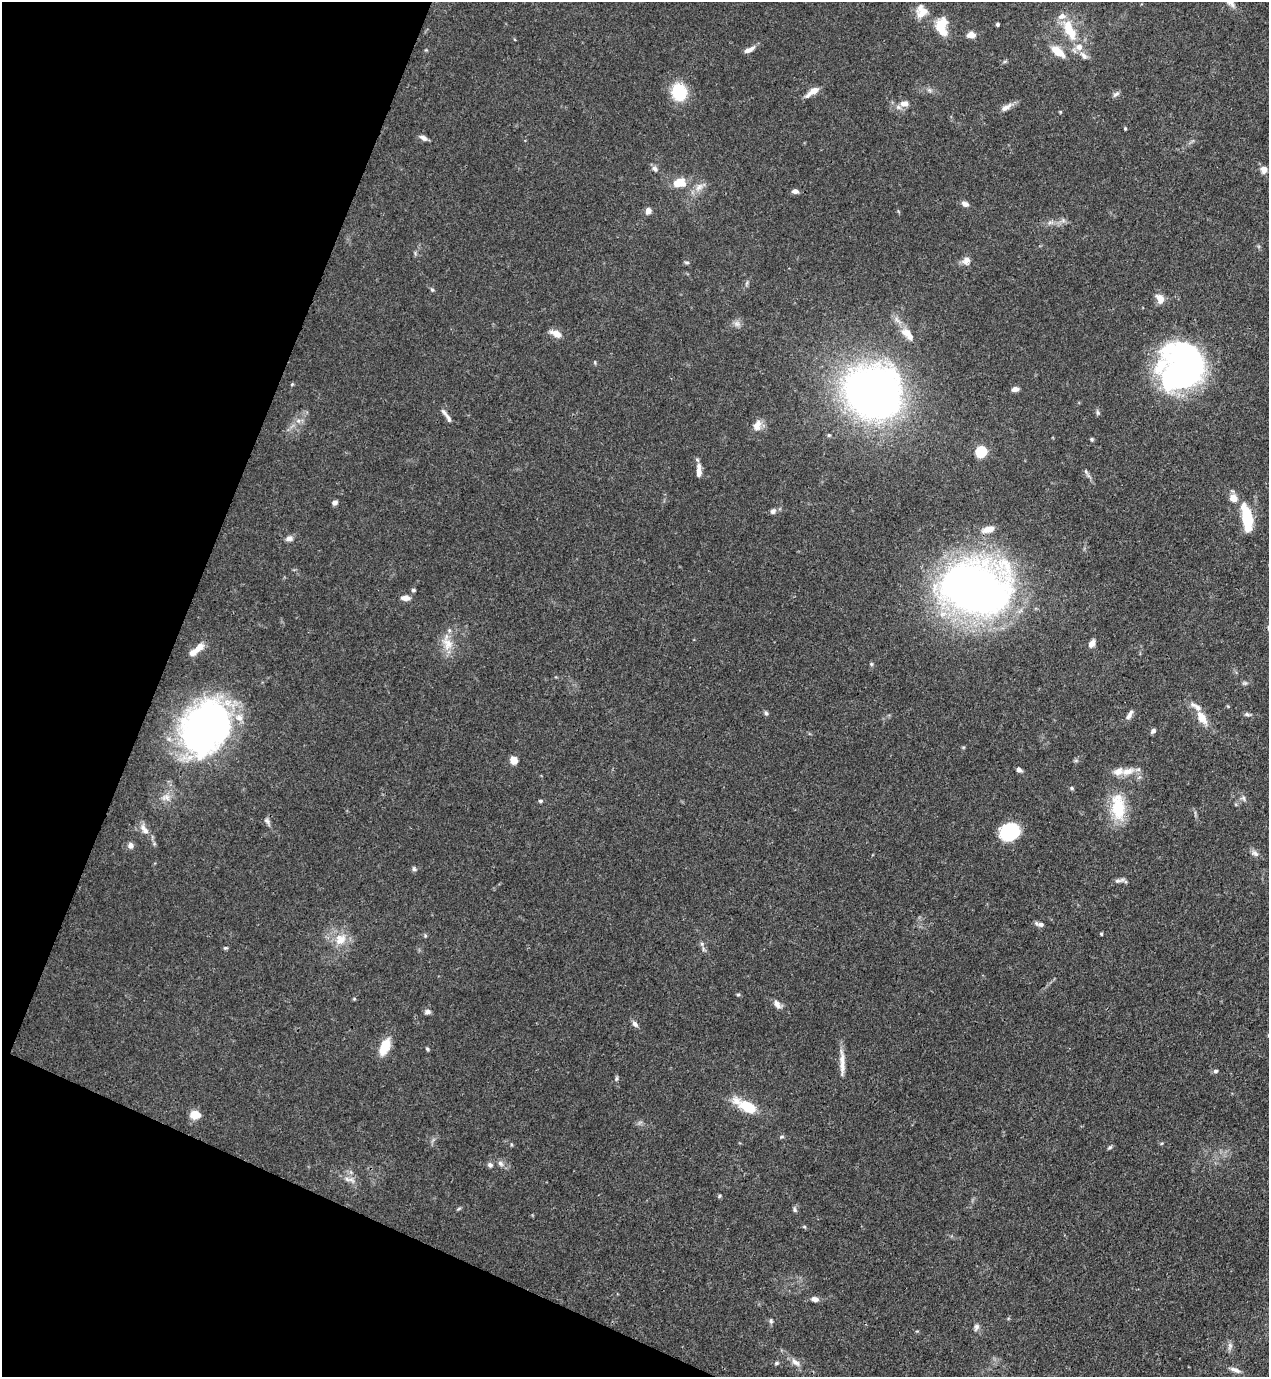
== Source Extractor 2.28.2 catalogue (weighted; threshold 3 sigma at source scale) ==
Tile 9 of 4 x 4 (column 1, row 3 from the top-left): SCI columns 223-1489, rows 1419-2793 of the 5649 x 5585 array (HDU 1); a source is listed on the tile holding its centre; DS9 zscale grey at full resolution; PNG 1271 x 1379 px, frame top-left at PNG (2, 2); no overlay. Shown black and unused: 20% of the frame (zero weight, under 3 of 4 exposures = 7% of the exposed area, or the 3 px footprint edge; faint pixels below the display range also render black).
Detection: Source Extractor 2.28.2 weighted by HDU 2 'WHT'; one run over the whole footprint, this tile lists its part. Background 0.077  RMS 0.0036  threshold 0.0161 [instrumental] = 3 sigma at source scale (4.5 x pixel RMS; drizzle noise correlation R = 1.50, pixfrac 1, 0.05/0.05 arcsec/px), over >= 5 px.
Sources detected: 127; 2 inside a brighter object's white glare — not listed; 11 inside a brighter listed object's ellipse — not listed separately; the other 114 listed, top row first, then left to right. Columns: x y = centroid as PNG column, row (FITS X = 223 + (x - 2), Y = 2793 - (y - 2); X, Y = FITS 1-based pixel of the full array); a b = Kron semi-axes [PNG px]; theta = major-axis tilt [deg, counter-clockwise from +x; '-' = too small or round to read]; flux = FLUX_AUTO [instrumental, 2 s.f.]
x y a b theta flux
921 11 17 15 85 5
997 24 4 4 - 0.71
940 25 20 11 51 7.1
1069 30 34 13 -64 12
971 35 11 7 4 2.8
749 50 14 5 26 2.1
1058 51 23 10 -36 5.7
929 90 7 5 -45 0.79
813 91 12 7 30 3.3
679 92 19 16 -77 14
1116 94 10 5 35 1.1
904 104 10 8 5 2.8
1006 107 17 7 32 2.4
1060 112 4 4 - 0.34
1125 128 4 4 - 0.38
423 138 9 5 -30 1.4
655 169 10 6 -45 1.2
1264 170 9 8 - 2
679 182 13 9 13 6.5
699 187 13 9 47 2.8
795 191 7 5 -5 1.5
965 204 10 6 -23 1.6
648 211 7 6 - 1.9
1063 220 7 6 - 1.1
966 260 11 10 - 2.4
687 263 6 5 - 0.64
432 290 5 5 - 0.55
1160 299 13 9 -63 3.3
737 324 10 8 -25 1.6
907 332 12 9 -17 3.9
556 334 14 7 -23 3.3
595 362 5 3 - 0.39
1182 368 44 39 52 120
292 384 5 4 - 0.41
1015 389 7 5 6 1.7
872 392 49 45 -25 220
1098 413 8 5 -83 0.73
449 418 11 5 -63 1.2
298 421 7 6 - 1.3
757 425 16 9 72 3
1092 439 5 4 - 0.51
981 451 5 5 - 36
699 471 12 6 88 3.1
1086 472 11 4 -64 0.97
1233 498 11 10 - 2.9
335 502 6 5 - 1.5
773 511 7 6 - 1.1
1247 514 22 11 -74 12
988 529 15 7 15 3.5
289 538 9 7 19 1.5
975 589 54 40 -11 310
413 590 6 5 - 0.55
405 598 11 6 -1 2.3
448 644 19 14 -77 5.8
1092 644 10 6 56 2
199 648 21 8 50 4
871 664 5 4 - 0.53
1245 683 7 5 -1 0.68
766 713 6 5 - 0.71
1247 714 9 5 -7 0.86
1129 715 15 5 60 1.7
1202 717 20 10 -58 5.3
239 718 12 9 -47 3.4
205 727 40 28 58 240
1153 731 7 5 50 0.89
514 760 7 6 - 3.6
1076 760 7 4 19 0.56
1019 770 6 5 - 1.3
1128 771 20 10 17 4.6
1072 788 6 4 -23 0.53
166 797 12 10 -2 2.7
1243 798 9 5 -69 0.95
540 801 6 4 13 0.58
1118 807 38 18 -86 15
267 821 12 6 -55 1.1
144 829 18 8 -56 3
1009 832 17 13 26 26
130 845 7 6 - 1.8
1255 853 12 7 -25 1.6
414 869 6 6 - 0.75
1117 881 11 6 3 1.1
1041 924 9 6 -4 1.3
1101 934 4 3 - 0.45
425 936 5 4 - 0.46
340 939 17 15 46 6.6
702 944 6 5 - 0.77
225 948 6 4 -5 0.5
738 994 5 3 - 0.46
777 1004 13 7 -52 1.9
427 1012 8 6 8 1.1
635 1024 9 6 -43 1.3
385 1047 14 8 65 10
427 1049 5 4 - 0.51
842 1063 35 6 -89 4.2
1216 1071 6 5 - 0.82
616 1078 7 4 71 0.6
748 1107 16 9 -28 13
195 1115 5 5 - 19
782 1137 7 4 19 0.55
1110 1147 7 4 28 0.62
500 1163 9 6 -56 1.3
490 1165 8 6 -43 0.93
351 1179 14 5 -20 1.9
719 1196 5 4 - 0.52
459 1209 7 3 19 0.48
795 1209 9 4 -73 0.75
804 1227 6 4 0 0.44
815 1299 9 6 -12 1.9
771 1321 7 6 - 0.78
976 1327 10 7 76 1.3
1230 1346 12 6 83 1.3
795 1362 15 7 -39 2.2
776 1363 6 4 22 0.6
1235 1370 14 6 -23 1.8